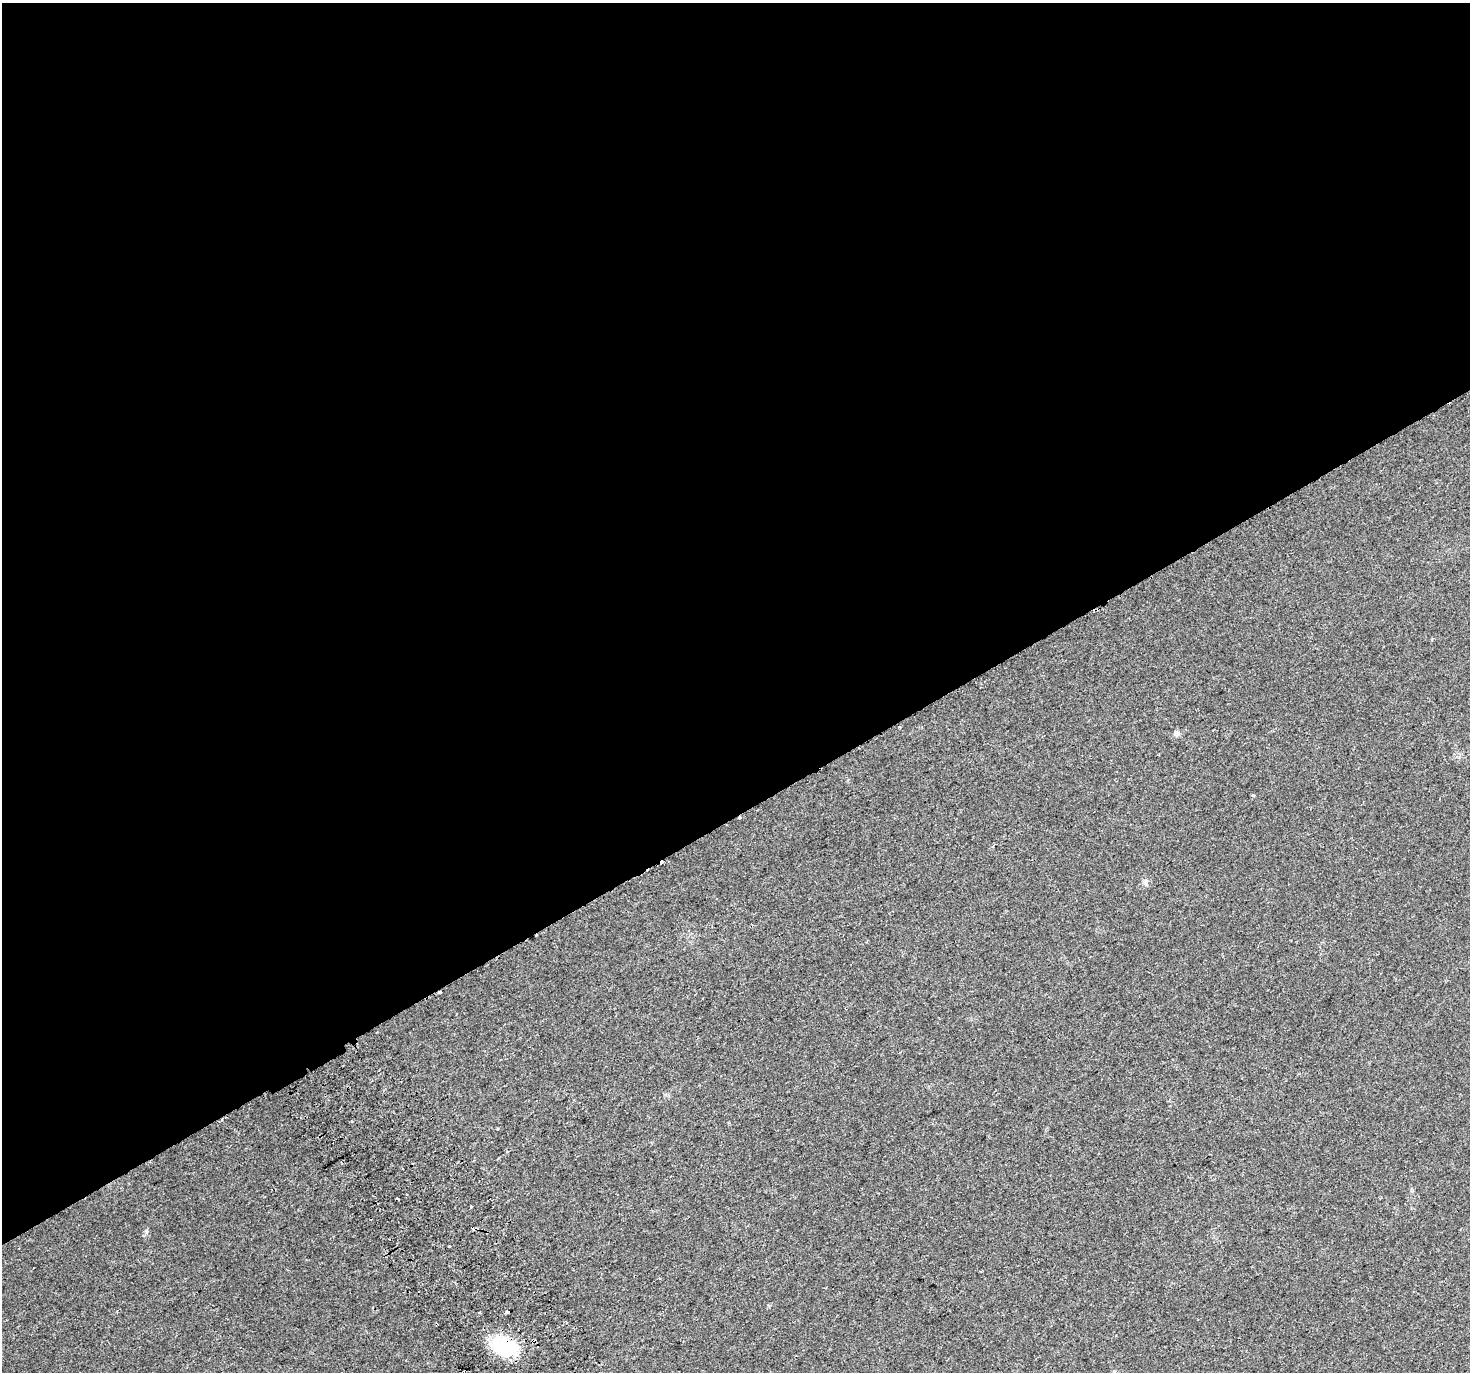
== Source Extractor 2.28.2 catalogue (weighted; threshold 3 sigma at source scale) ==
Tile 2 of 4 x 4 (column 2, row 1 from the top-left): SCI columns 1509-2976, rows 4311-5680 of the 5951 x 5823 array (HDU 1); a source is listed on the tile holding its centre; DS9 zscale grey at full resolution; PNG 1472 x 1374 px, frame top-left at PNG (2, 3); no overlay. Shown black and unused: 59% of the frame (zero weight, under 2 of 3 exposures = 2% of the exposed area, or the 3 px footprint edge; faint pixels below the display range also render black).
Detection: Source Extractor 2.28.2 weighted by HDU 2 'WHT'; one run over the whole footprint, this tile lists its part. Background 0.0227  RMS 0.0054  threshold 0.0241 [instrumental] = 3 sigma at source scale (4.5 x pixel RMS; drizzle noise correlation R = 1.50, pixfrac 1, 0.0396/0.0396 arcsec/px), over >= 5 px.
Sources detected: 16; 6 cosmic-ray / hot-pixel residue — not listed; the other 10 listed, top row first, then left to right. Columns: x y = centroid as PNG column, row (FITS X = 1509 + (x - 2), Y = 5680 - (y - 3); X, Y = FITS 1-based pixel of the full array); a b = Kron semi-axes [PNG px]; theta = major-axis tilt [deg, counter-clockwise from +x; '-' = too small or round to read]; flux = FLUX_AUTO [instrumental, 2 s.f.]
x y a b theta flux
900 726 3 3 - 4.7
1176 734 7 7 - 1.8
1253 795 5 3 - 0.5
1146 882 9 5 76 1.3
440 992 3 3 - 0.79
498 1128 4 3 - 0.52
471 1206 3 2 - 0.95
449 1246 3 3 - 1.3
508 1312 4 3 - 7
504 1346 31 20 -21 30
Overlapping masked pixels (flux is a lower limit): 3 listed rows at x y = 900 726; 440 992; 504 1346
Unlisted compact peaks at least as high as the median listed source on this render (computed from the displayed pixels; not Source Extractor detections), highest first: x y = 146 1231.